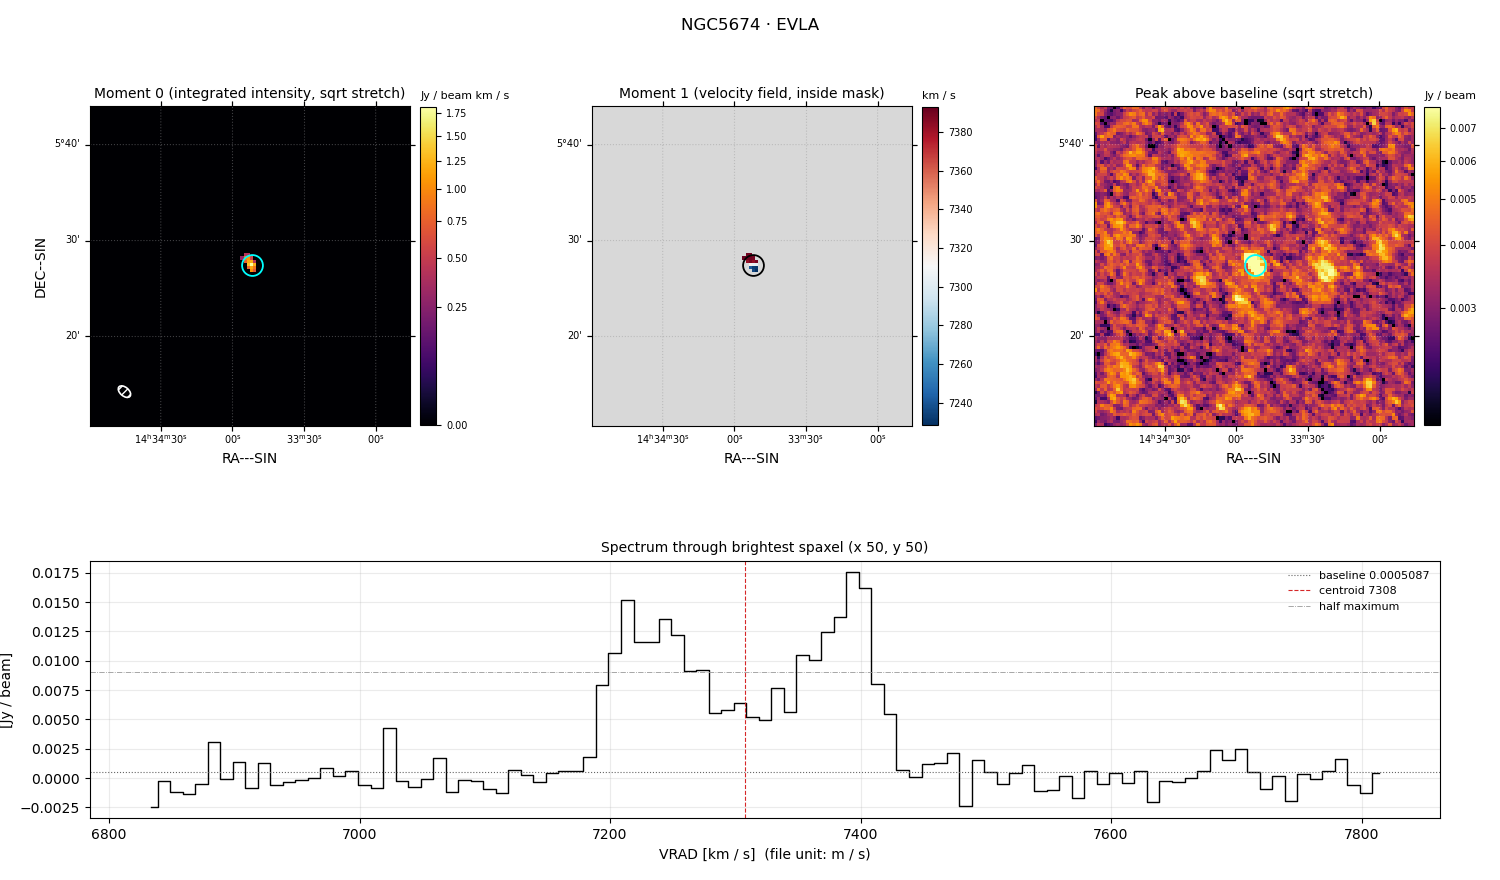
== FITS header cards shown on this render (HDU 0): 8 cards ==
OBJECT  = 'NGC5674 '
TELESCOP= 'EVLA    '
BUNIT   = 'Jy/beam '           /Brightness (pixel) unit
CTYPE1  = 'RA---SIN'
CTYPE2  = 'DEC--SIN'
CTYPE3  = 'VRAD    '
NAXIS3  =                   99
CUNIT3  = 'm/s     '

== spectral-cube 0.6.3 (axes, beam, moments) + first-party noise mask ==
SpectralCube HDU 0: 99 channels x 100 x 100 spaxels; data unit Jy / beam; figure title: NGC5674 · EVLA
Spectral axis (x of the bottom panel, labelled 'VRAD [km / s]  (file unit: m / s)'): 6834 .. 7814 km / s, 99 channels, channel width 10 km / s
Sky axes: RA---SIN/DEC--SIN; field 33.3' x 33.3' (20 arcsec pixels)
Beam (drawn as the hatched ellipse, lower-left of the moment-0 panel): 99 per-channel beams; median BMAJ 90.8 arcsec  BMIN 54.4 arcsec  BPA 49.1 deg
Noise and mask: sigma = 1.5e-03 Jy / beam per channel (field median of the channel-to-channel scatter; includes a channel-correlation factor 1.3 measured on the 9923 emission-free spaxels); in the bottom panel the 83 channels outside the line scatter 1.4e-03 Jy / beam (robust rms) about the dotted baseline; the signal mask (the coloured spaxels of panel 2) covers <1% of the field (4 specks smaller than half a beam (7.0 px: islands under 7 px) dropped from it)
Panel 1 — Moment 0 (line voxels x channel width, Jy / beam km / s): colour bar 0 .. 1.81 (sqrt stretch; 0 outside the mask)
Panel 2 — Moment 1 (intensity-weighted velocity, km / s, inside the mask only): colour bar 7228 .. 7393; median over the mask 7383
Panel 3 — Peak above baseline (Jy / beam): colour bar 0.00226 .. 0.00769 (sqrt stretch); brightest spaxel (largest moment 0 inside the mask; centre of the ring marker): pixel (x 50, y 50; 0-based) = FK5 14h33m52s +05d27m20s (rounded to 2 s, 20 arcsec steps: no finer than the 20 arcsec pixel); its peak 0.017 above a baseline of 0.0005087
Panel 4 — spectrum at that spaxel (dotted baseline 0.0005087 Jy / beam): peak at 7394 km / s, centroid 7308 km / s (red dashed line; intensity-weighted over the run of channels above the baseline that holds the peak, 7159 .. 7439 km / s; both runs listed below lie inside that range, so they both enter it), W50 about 210 km / s across both peaks of a double-peaked profile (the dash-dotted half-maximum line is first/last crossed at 7199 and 7409 km / s, edge to edge); detected line = 16 of 99 channels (16%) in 2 separate runs between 7189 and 7419 km / s (a double-peaked / double-horned profile) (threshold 4 sigma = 0.006 Jy / beam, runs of >= 3 channels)
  those 2 runs, left to right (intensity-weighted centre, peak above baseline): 7233 km / s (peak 0.015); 7385 km / s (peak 0.017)